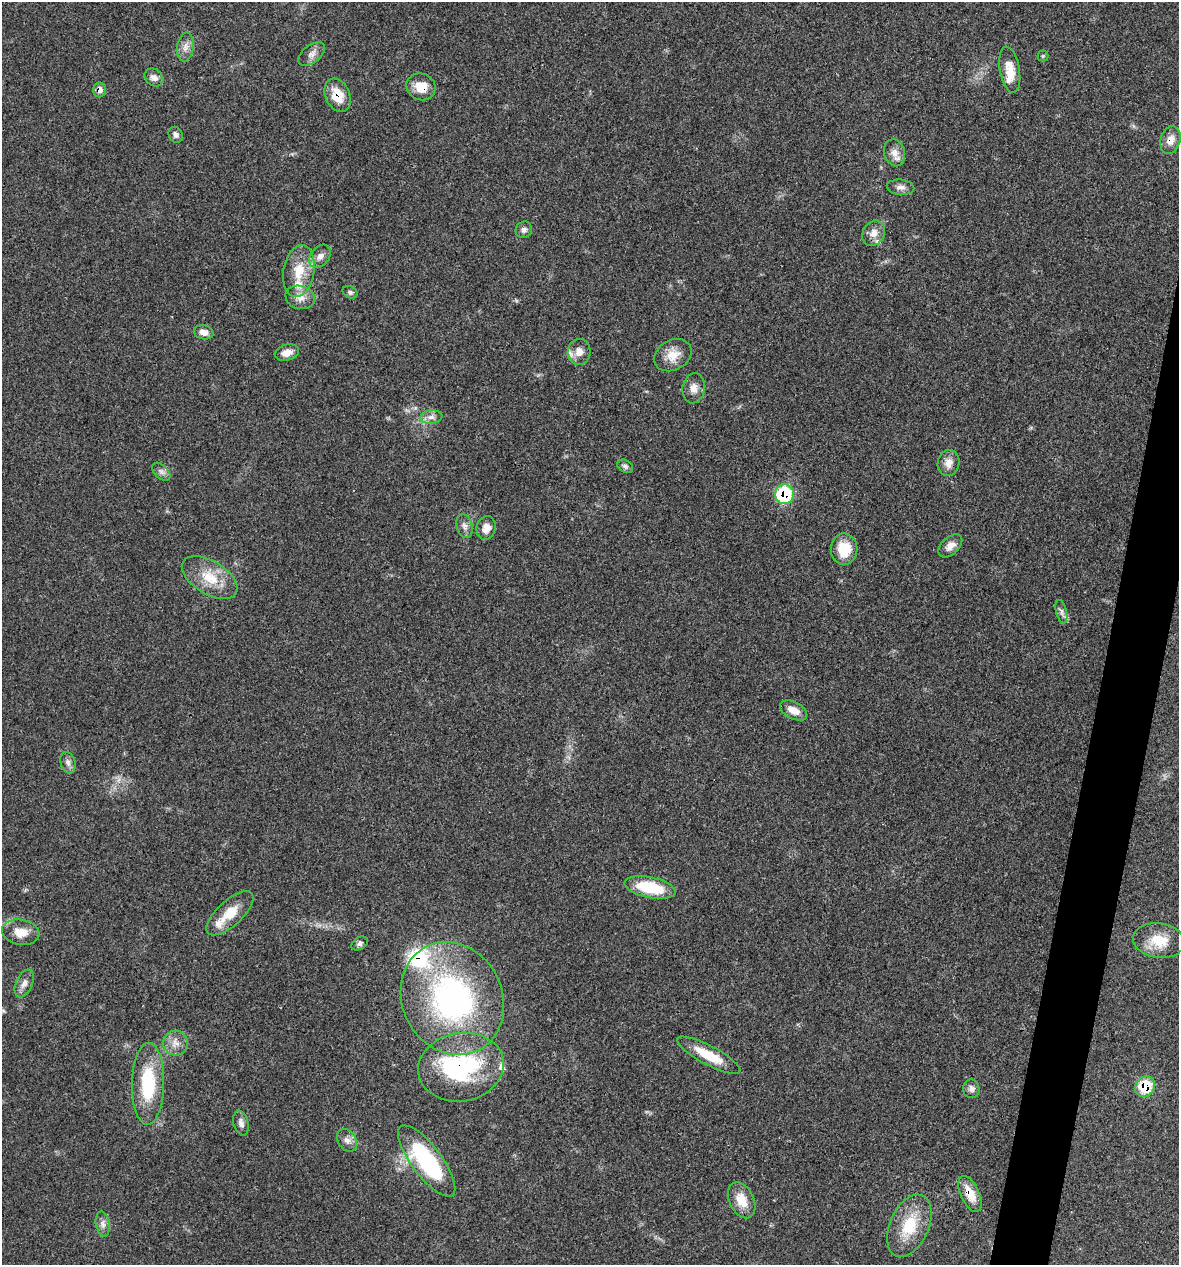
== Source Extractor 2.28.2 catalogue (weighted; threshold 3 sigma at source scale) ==
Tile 10 of 4 x 4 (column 2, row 3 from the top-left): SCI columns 1298-2474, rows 1263-2525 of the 5072 x 5054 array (HDU 1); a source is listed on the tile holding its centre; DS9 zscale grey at full resolution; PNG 1181 x 1267 px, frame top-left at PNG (2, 2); each listed source drawn as its Kron ellipse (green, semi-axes under 4 px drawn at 4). Shown black and unused: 3% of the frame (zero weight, under 3 of 4 exposures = <1% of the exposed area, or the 3 px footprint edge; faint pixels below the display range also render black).
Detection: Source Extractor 2.28.2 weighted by HDU 2 'WHT'; one run over the whole footprint, this tile lists its part. Background 0.0841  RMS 0.006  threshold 0.0268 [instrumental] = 3 sigma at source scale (4.5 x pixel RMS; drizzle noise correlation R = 1.50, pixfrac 1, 0.05/0.05 arcsec/px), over >= 5 px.
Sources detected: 63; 1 inside a brighter object's white glare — neither listed nor drawn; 6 inside a brighter listed object's ellipse — not listed separately; the other 56 listed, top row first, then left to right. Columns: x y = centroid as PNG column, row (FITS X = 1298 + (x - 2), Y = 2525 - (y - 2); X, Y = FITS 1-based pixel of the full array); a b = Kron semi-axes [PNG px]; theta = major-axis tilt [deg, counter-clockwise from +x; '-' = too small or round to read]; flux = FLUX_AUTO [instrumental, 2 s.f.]
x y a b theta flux
185 47 14 8 83 4.1
312 54 15 8 37 3.6
1043 56 5 5 - 0.7
1010 70 23 10 -80 10
154 78 10 8 -39 3.4
421 87 15 13 -25 9.8
100 90 7 6 - 4
338 95 17 12 -67 12
176 135 8 7 - 2
1170 140 14 10 74 5.5
894 153 14 10 -75 4.9
901 187 14 7 -5 3.3
524 230 8 7 - 2.2
874 233 13 10 59 5.3
320 256 13 9 51 3.9
299 271 26 15 80 15
350 292 8 5 -27 1.5
300 297 15 11 -16 6
204 332 10 7 -14 4.1
579 352 13 11 87 5.9
287 353 12 8 15 5.3
673 355 20 15 29 9
694 388 15 11 82 4.9
431 417 11 6 7 3.1
949 463 13 11 80 5.3
625 466 8 6 -29 1.7
161 472 11 6 -45 2.3
784 494 10 9 - 39
464 526 12 8 -75 3.1
486 528 12 9 75 5.8
950 546 14 8 43 5.2
844 549 15 13 -89 15
210 577 31 16 -31 17
1061 612 12 5 -76 2.2
794 710 15 8 -28 6.3
68 763 11 7 -74 2.5
650 888 26 10 -12 26
230 913 29 12 42 13
21 932 19 12 -9 9
1159 940 26 17 -7 16
360 943 9 6 32 1.9
24 983 15 8 66 4
452 998 58 50 -63 150
175 1043 12 12 - 5.3
709 1055 35 9 -28 16
461 1067 43 34 10 64
148 1084 41 16 89 35
1145 1087 11 9 52 18
971 1089 9 8 - 2.6
241 1123 13 7 -76 2.8
347 1140 12 9 -54 3.6
427 1161 43 15 -53 67
970 1194 19 9 -65 9.2
742 1200 19 12 -64 11
103 1224 12 7 -79 2.9
909 1226 33 19 66 24
Overlapping masked pixels (flux is a lower limit): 8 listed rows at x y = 421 87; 100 90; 338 95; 1170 140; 784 494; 461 1067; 1145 1087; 970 1194